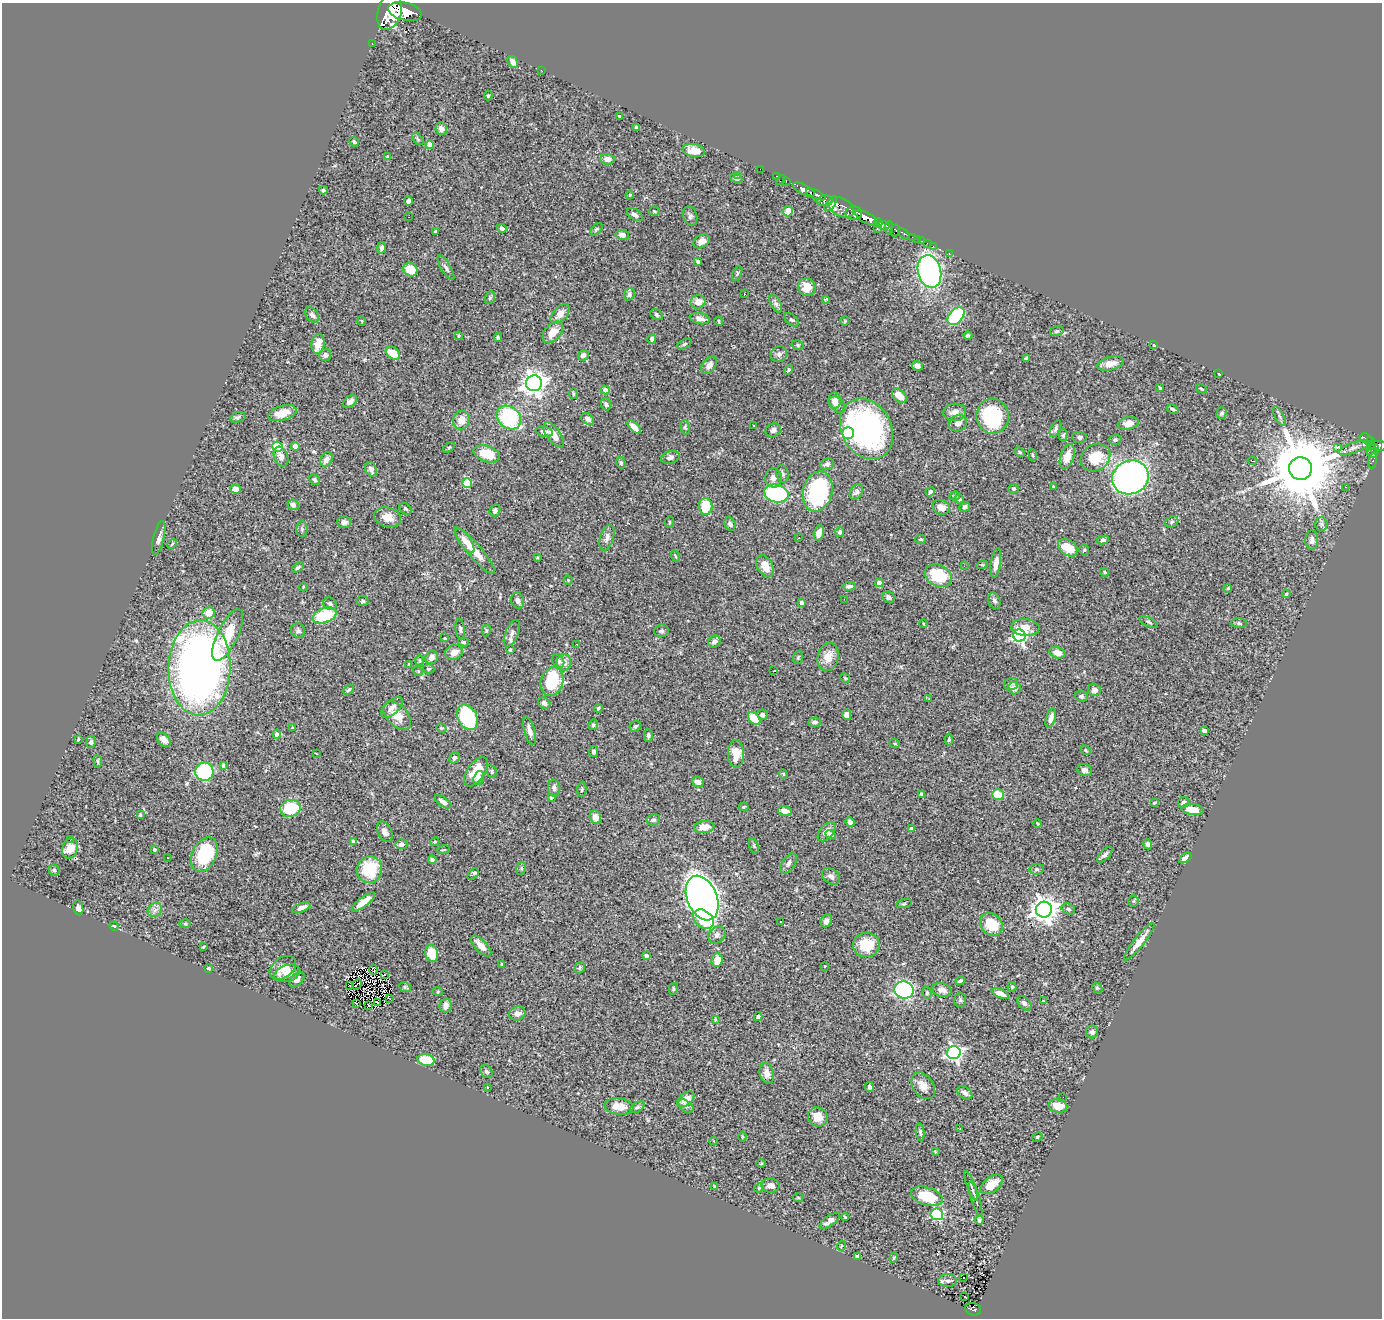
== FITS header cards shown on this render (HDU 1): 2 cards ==
NAXIS1  =                 1380
NAXIS2  =                 1316

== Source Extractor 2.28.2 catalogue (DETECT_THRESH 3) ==
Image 1380 x 1316 px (HDU 1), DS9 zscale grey, 1 PNG px = 1 image px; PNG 1384 x 1320 px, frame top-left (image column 1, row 1316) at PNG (2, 3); each listed source drawn as its Kron ellipse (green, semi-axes under 4 px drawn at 4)
Background 1.24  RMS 0.034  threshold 0.102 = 3 sigma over >= 5 px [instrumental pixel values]
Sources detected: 436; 2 with non-positive FLUX_AUTO (blend fragments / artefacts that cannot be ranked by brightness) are neither listed nor drawn; the other 434 listed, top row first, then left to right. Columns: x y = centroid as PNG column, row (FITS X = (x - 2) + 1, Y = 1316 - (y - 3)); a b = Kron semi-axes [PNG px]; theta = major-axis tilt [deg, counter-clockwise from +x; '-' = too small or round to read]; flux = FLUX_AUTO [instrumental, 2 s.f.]
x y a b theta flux
390 12 18 11 72 7000
405 12 17 9 -13 4800
372 43 3 2 - 17
513 62 6 4 -54 17
541 70 2 2 - 1.9
488 96 4 3 - 3.3
619 116 3 2 - 2
636 128 4 3 - 4.1
441 129 6 5 - 10
418 139 7 4 -50 3.5
354 142 5 4 - 4.3
430 145 4 4 - 40
694 150 11 6 -11 29
388 157 4 3 - 5.2
607 159 7 5 -4 15
760 169 2 2 - 10
738 175 3 3 - 1.7
776 176 3 2 - 36
736 178 6 4 -18 7
781 180 6 2 45 30
786 181 4 2 - 46
323 190 4 3 - 4.5
804 190 12 5 -26 1700
630 195 4 3 - 2
816 195 11 4 -23 1700
408 201 4 4 - 8
825 201 8 5 7 500
831 204 8 3 53 760
841 207 14 9 -28 850
654 211 6 4 -8 2.8
788 211 5 5 - 28
854 213 8 6 5 1300
635 215 9 5 -34 9.6
690 216 10 7 -73 6.9
408 217 3 2 - 28
867 218 12 5 -28 3100
878 223 4 4 - 840
884 225 5 4 - 820
502 228 5 4 - 6.6
889 228 6 3 88 370
596 229 7 4 46 3.7
877 229 3 2 - 27
435 231 3 2 - 2.3
895 231 6 4 75 130
904 234 6 3 -40 170
622 235 7 5 -8 12
913 237 3 3 - 63
918 239 3 2 - 23
702 241 9 6 31 15
922 241 2 2 - 13
927 243 2 2 - 7
933 246 2 2 - 9.8
382 248 6 4 77 6.8
949 253 2 2 - 9.6
698 261 4 3 - 4.9
446 268 14 5 -59 7.5
410 269 7 6 - 39
929 271 17 11 -75 550
737 274 8 4 65 3.7
807 287 9 8 - 32
629 294 6 5 - 6.2
744 294 3 2 - 4.1
490 298 6 5 - 3.5
826 299 4 3 - 2.3
698 302 7 6 - 24
776 304 10 5 -62 6.8
560 314 12 7 46 19
312 315 8 5 -53 7.1
657 315 6 5 - 5
956 316 10 6 49 160
700 319 10 5 -11 13
791 320 8 5 -41 4.3
362 321 5 3 - 1.6
719 321 4 3 - 2.5
845 321 4 4 - 2.5
1057 331 7 5 16 3.8
553 332 12 8 49 31
968 335 4 3 - 4
459 336 4 4 - 2.6
498 337 4 3 - 3.1
652 339 5 4 - 6.2
318 344 10 6 81 27
684 344 8 4 26 4.6
798 345 6 5 - 3.8
1154 345 4 3 - 4.6
393 353 8 5 -40 51
779 354 8 7 - 8.4
325 355 6 6 - 7.8
583 355 6 5 - 9.5
1026 358 4 3 - 3.2
1110 364 14 7 13 17
709 365 10 6 52 16
917 366 5 4 - 8.8
789 370 5 4 - 3.3
1219 374 3 2 - 1.9
534 383 8 8 - 1900
1160 388 4 2 - 2.2
1202 389 6 3 -31 2.3
605 390 4 4 - 19
573 394 5 2 - 2.5
899 396 8 5 -43 25
835 400 8 6 -87 15
350 401 8 5 39 10
606 404 6 5 - 6.3
837 405 10 6 -47 9.1
1172 409 6 4 -28 3.6
955 412 11 8 3 15
282 413 14 7 16 29
1222 413 6 5 - 5.6
993 416 17 16 - 180
1279 416 11 4 -62 5.9
238 417 8 5 17 5.3
509 417 13 10 -41 210
588 419 7 5 -33 9.5
462 420 9 8 - 27
958 423 9 7 33 11
1128 423 10 6 11 23
754 426 3 3 - 5.6
634 427 8 4 -44 19
685 427 7 5 -79 4.3
866 429 32 25 -61 530
1055 429 9 5 65 5.5
773 430 8 6 21 9
544 432 9 5 -14 7.2
848 433 6 6 - 240
553 435 14 7 -53 28
1063 435 6 4 88 3.9
1079 437 7 5 -3 6.7
1366 438 7 4 -19 200
1115 440 6 5 - 4.7
1370 440 3 3 - 97
1370 444 3 2 - 21
295 446 4 4 - 15
1378 446 8 5 -5 530
278 447 5 5 - 180
449 447 6 3 36 2.6
1337 447 3 3 - 32
1354 448 16 5 20 9.6
1374 448 5 3 - 160
1371 450 5 4 - 230
1020 452 6 3 -29 2.9
1373 453 5 5 - 300
487 454 13 8 -17 49
1033 455 6 3 -69 3.1
281 457 10 7 -70 12
670 457 9 6 18 8.2
1067 457 13 6 72 33
1095 457 15 13 33 62
326 459 8 5 59 14
1253 461 5 3 - 2.4
1373 461 8 4 80 64
621 463 6 4 -77 3.8
827 464 7 5 22 6.8
371 469 7 5 -69 7.7
1300 469 11 11 - 26000
782 474 9 6 -77 6.7
1130 477 18 16 23 840
773 478 9 8 - 14
314 479 6 4 -46 4.4
467 483 5 4 - 100
1053 487 3 3 - 3.9
1346 487 4 3 - 2.4
236 489 5 4 - 14
1014 489 5 4 - 3.4
818 491 20 14 76 300
856 492 8 6 58 7.3
930 492 5 4 - 4.9
776 494 12 9 -12 340
955 496 5 4 - 2.5
959 499 5 3 - 3
293 505 5 5 - 9.1
706 506 8 7 - 56
941 507 9 7 -20 19
965 507 5 4 - 6
405 509 7 5 -43 4.5
495 511 6 5 - 7.2
387 517 14 9 -14 23
344 522 7 5 1 10
669 522 6 3 82 2.3
1172 522 7 5 24 4.7
730 524 7 5 -62 7.8
1321 524 6 6 - 6.1
302 529 8 5 -89 5.1
840 532 5 4 - 4.7
819 533 8 4 71 20
159 538 17 5 77 12
607 538 13 6 73 9.9
799 538 3 2 - 2.2
921 539 5 4 - 2.9
1103 540 6 4 10 4.8
1312 540 9 6 90 8.8
465 541 14 5 -55 16
172 544 5 3 - 2.5
1068 548 11 7 -33 47
474 550 30 7 -49 43
1084 550 5 4 - 3.4
675 556 5 3 - 2.2
537 558 3 2 - 2
996 563 15 5 81 17
982 565 6 3 17 2
765 566 12 7 -60 26
964 566 3 3 - 2.8
298 567 6 4 33 4.3
1105 572 4 3 - 2.9
938 576 14 10 -26 90
568 580 4 4 - 2.5
879 583 4 4 - 23
849 586 6 4 4 6.5
303 587 4 3 - 1.7
1228 588 4 3 - 1.8
1286 594 4 3 - 1.8
888 597 6 5 - 9.8
844 599 2 2 - 5
363 601 6 5 - 3.9
518 601 8 6 -73 9.4
994 601 8 6 -67 6.1
801 603 3 3 - 7.3
330 604 7 5 -39 5.4
209 613 6 5 - 29
324 615 12 7 20 110
1149 622 10 3 -24 4.1
1239 623 8 5 -2 4.7
924 624 4 2 - 1.8
1025 627 14 8 -4 27
460 629 10 4 -84 4.6
298 630 7 7 - 6.4
486 631 6 4 79 2.9
661 631 7 6 - 5.4
512 633 14 6 68 10
228 635 28 10 64 63
1019 636 6 6 - 460
445 638 3 2 - 1.4
463 642 5 4 - 3.1
714 642 6 5 - 8.8
577 644 2 2 - 1.4
510 650 3 3 - 2.9
454 652 9 7 20 18
1057 653 8 5 -18 20
432 657 7 6 - 11
798 657 6 5 - 3.8
828 657 14 10 78 29
420 661 6 4 89 3.2
558 661 7 5 -62 5.2
564 662 8 7 - 20
409 664 4 3 - 2.1
200 668 47 31 88 1700
428 669 6 4 1 3.1
418 671 5 4 - 2.2
774 671 3 2 - 1.4
845 678 5 4 - 2.4
552 681 14 11 73 140
1011 684 7 6 - 4.9
1015 688 6 6 - 13
349 690 6 4 41 3.2
1094 690 6 6 - 11
1081 696 6 5 - 5
929 699 4 3 - 2.2
544 703 6 5 - 8.9
392 708 13 7 43 12
598 708 4 4 - 3.1
762 715 5 5 - 5.9
847 715 5 4 - 18
397 716 17 10 -46 29
467 717 13 9 -62 170
754 718 7 5 -46 58
1051 718 10 4 72 12
815 722 6 4 3 7.1
593 725 5 4 - 4.5
635 726 6 5 - 5.3
292 728 3 3 - 2.3
441 728 5 4 - 2.9
529 730 15 5 -74 12
1204 731 4 4 - 13
277 734 4 4 - 10
648 735 6 4 -89 6.5
78 739 4 2 - 2.5
949 739 6 4 -86 3.4
164 740 8 5 -48 17
91 742 6 4 79 5.6
895 744 5 3 - 2.1
1085 750 5 4 - 2.9
594 752 5 4 - 4.9
316 754 3 2 - 2
736 754 14 8 90 28
454 758 5 5 - 5.8
98 761 6 3 -81 2.4
223 765 4 3 - 3.4
1085 770 7 6 - 10
491 771 6 5 - 4
204 772 9 9 - 290
476 772 17 8 54 49
783 774 4 4 - 2.7
479 778 7 5 72 7.4
698 782 6 5 - 13
554 788 8 6 -82 8.9
582 789 7 4 86 3.7
921 794 3 3 - 5.1
998 795 6 5 - 50
551 797 4 3 - 2.8
443 802 9 4 -34 12
1154 803 3 2 - 2
1183 803 6 5 - 6.3
744 807 5 4 - 2.4
290 808 10 8 12 110
1192 809 11 5 -8 31
785 811 7 5 -12 14
140 815 3 3 - 3.3
595 817 7 5 -72 17
653 820 7 5 8 5.2
850 822 5 4 - 9.9
1037 823 4 2 - 1.6
704 827 10 6 6 23
911 829 4 3 - 5.3
385 832 11 7 -63 12
827 832 11 6 50 15
831 835 5 4 - 5.4
70 840 3 2 - 25
353 841 4 4 - 3.7
435 842 4 4 - 2.3
401 844 6 5 - 12
1148 844 5 4 - 7.6
754 846 8 4 -72 3.4
70 848 10 7 69 23
154 850 4 4 - 4.6
443 850 7 2 10 2.1
204 854 18 12 65 140
1105 855 10 5 45 6.6
168 858 3 2 - 3.6
1185 858 7 4 34 11
432 860 4 4 - 5
788 863 11 6 55 9.9
521 868 6 4 71 3.8
370 869 13 12 - 96
1037 869 7 5 12 4.6
54 870 6 5 - 4.4
473 874 7 3 42 8
831 876 10 7 -37 9
702 898 23 15 -67 2200
1133 901 5 5 - 2.7
363 902 14 5 37 29
904 904 8 3 13 2.5
78 908 7 5 -77 11
301 908 10 4 21 12
1068 909 7 5 -19 5.1
155 910 8 6 45 9.2
1044 910 8 8 - 2300
704 919 11 8 -42 63
826 921 7 5 63 9.6
781 922 3 3 - 4.2
185 924 5 3 - 2.9
991 924 12 10 -46 54
114 926 4 3 - 2.4
717 935 9 8 - 9.7
1139 942 23 5 52 26
866 945 13 12 - 65
481 946 13 6 -46 20
203 947 4 2 - 2.2
432 953 8 6 -78 59
646 956 4 4 - 9.5
717 960 7 5 87 25
501 964 4 3 - 3.2
825 966 2 2 - 1.5
283 968 15 10 38 27
580 968 6 5 - 4.3
209 969 3 3 - 4.1
373 969 5 2 - 1.4
287 973 13 8 17 15
384 974 3 2 - 6.5
297 980 9 5 48 9.6
960 981 4 3 - 5.1
350 985 2 2 - 0.86
357 985 5 2 - 2.1
405 987 6 5 - 3.6
1012 987 5 4 - 3.3
1097 988 6 4 -41 3.1
673 989 6 4 73 3.5
904 990 10 8 -14 470
942 990 10 6 -13 15
438 992 5 3 - 1.9
927 993 6 4 -78 4.4
1000 994 9 4 -24 12
390 999 3 2 - 7.1
960 1000 7 5 -89 4.1
1043 1001 3 3 - 1.9
356 1003 2 2 - 1.6
378 1003 3 2 - 2.5
1024 1003 8 5 -44 6.5
369 1005 2 2 - 1.2
445 1005 7 6 - 13
517 1014 8 7 - 12
758 1017 4 4 - 5.9
715 1019 4 3 - 2.1
1092 1032 6 6 - 6.3
954 1053 7 6 - 560
426 1060 8 6 -13 87
486 1072 7 5 -44 4.8
767 1073 10 7 -74 16
923 1086 14 10 -55 22
487 1087 3 2 - 11
869 1087 5 3 - 7
965 1093 8 5 -35 11
1063 1097 2 2 - 2.9
686 1099 10 6 40 22
686 1106 8 5 -38 5.8
1058 1106 9 6 -8 28
619 1107 14 8 -8 32
637 1107 8 4 31 5.1
818 1117 10 9 - 37
960 1128 2 2 - 1.3
920 1132 9 4 -82 4.6
742 1136 5 3 - 2.3
1037 1137 5 4 - 2.9
714 1141 4 2 - 1.6
935 1152 4 4 - 2
761 1163 5 3 - 1.9
992 1184 13 7 38 34
770 1186 9 7 -9 15
971 1186 16 3 -69 6.3
714 1187 4 2 - 2.2
759 1188 5 4 - 2.6
927 1196 16 9 -17 70
798 1198 5 3 - 2
976 1199 18 2 -73 5.6
937 1214 6 5 - 270
845 1217 4 2 - 1.9
979 1220 4 4 - 4.3
830 1221 12 5 35 9.9
841 1246 5 3 - 1.7
857 1256 4 3 - 4.7
894 1258 5 3 - 2.5
964 1277 3 3 - 11
948 1281 9 6 -1 7.6
965 1297 3 2 - 2.6
973 1309 8 6 -19 83
At the frame edge (FLAGS 8, measured only in part): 1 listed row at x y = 390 12
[2 non-positive-flux detections neither listed nor drawn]